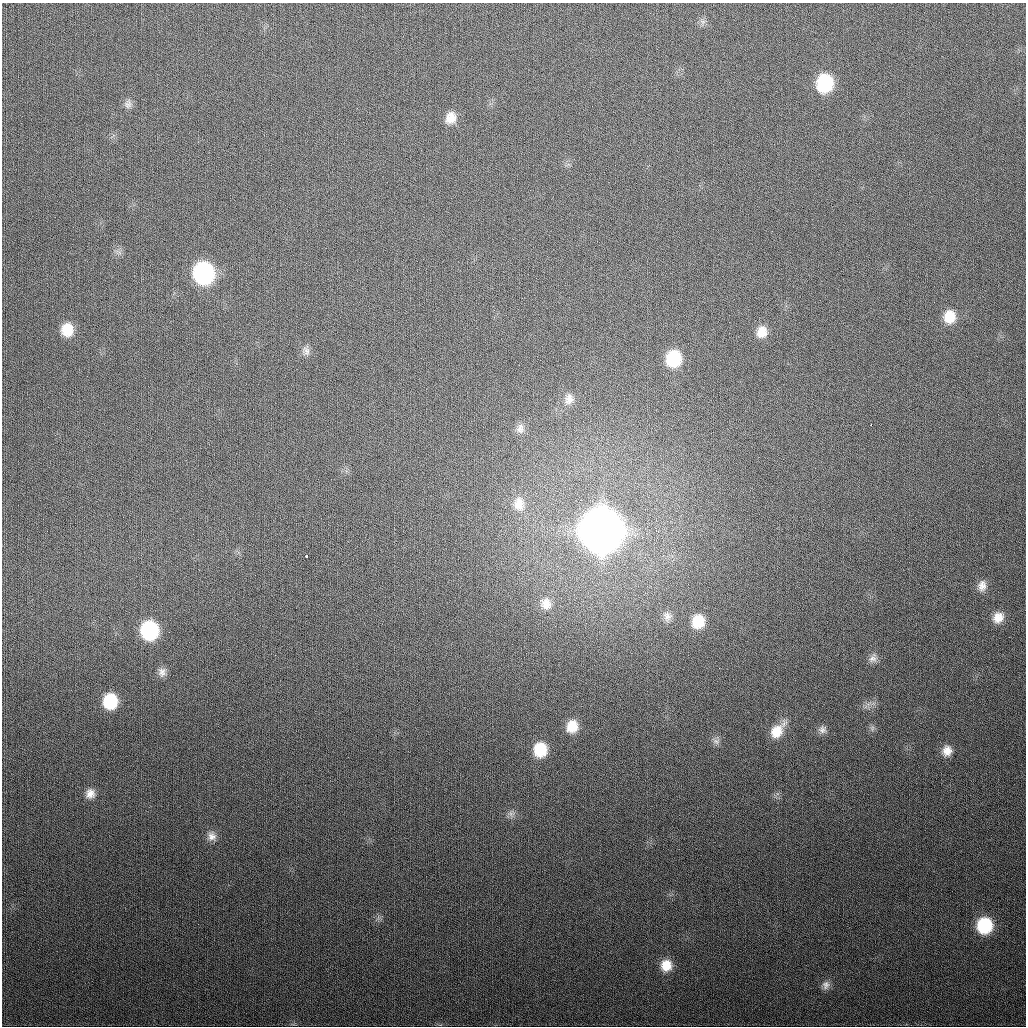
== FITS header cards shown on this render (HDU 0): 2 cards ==
NAXIS1  =                 1024
NAXIS2  =                 1024

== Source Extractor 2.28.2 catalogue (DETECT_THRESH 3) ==
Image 1024 x 1024 px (HDU 0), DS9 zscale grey, 1 PNG px = 1 image px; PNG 1028 x 1028 px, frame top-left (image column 1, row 1024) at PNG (2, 3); no overlay
Background 331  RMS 13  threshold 38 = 3 sigma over >= 5 px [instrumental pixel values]
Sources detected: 37; all 37 listed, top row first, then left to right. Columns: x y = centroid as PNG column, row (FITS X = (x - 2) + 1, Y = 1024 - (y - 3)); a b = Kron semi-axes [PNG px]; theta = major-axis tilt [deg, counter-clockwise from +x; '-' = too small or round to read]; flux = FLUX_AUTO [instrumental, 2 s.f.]
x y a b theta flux
825 83 16 13 77 6.1e+04
128 104 12 8 75 3.9e+03
451 118 15 13 74 1.1e+04
203 273 15 14 - 1.6e+05
949 317 15 13 77 1.7e+04
67 330 14 12 -82 1.7e+04
762 332 14 12 78 1.1e+04
306 351 13 8 -64 4.3e+03
673 359 15 13 80 4.2e+04
569 399 14 11 65 7.2e+03
871 425 3 2 - 1.2e+03
520 429 14 10 81 5.8e+03
519 504 19 15 -89 1.4e+04
601 531 17 16 - 4.7e+06
306 556 3 3 - 3.6e+03
982 586 14 10 81 6.9e+03
546 604 15 13 -69 9.3e+03
667 616 15 12 -77 7.3e+03
998 617 13 11 48 9.6e+03
698 621 16 14 76 2.2e+04
149 630 14 13 - 8.5e+04
873 658 13 10 56 4.9e+03
162 672 12 9 85 5.0e+03
110 701 13 12 - 3.9e+04
572 726 13 11 75 1.5e+04
872 728 8 5 75 2.3e+03
822 729 10 10 - 4.0e+03
777 731 19 11 49 1.6e+04
716 741 10 6 -39 3.1e+03
540 750 13 12 - 2.6e+04
947 751 13 11 74 8.4e+03
90 794 12 11 - 7.3e+03
511 814 7 5 -46 2.7e+03
212 836 13 11 -60 6.1e+03
984 925 14 13 - 5.1e+04
666 965 13 13 - 1.5e+04
826 985 12 10 70 5.3e+03